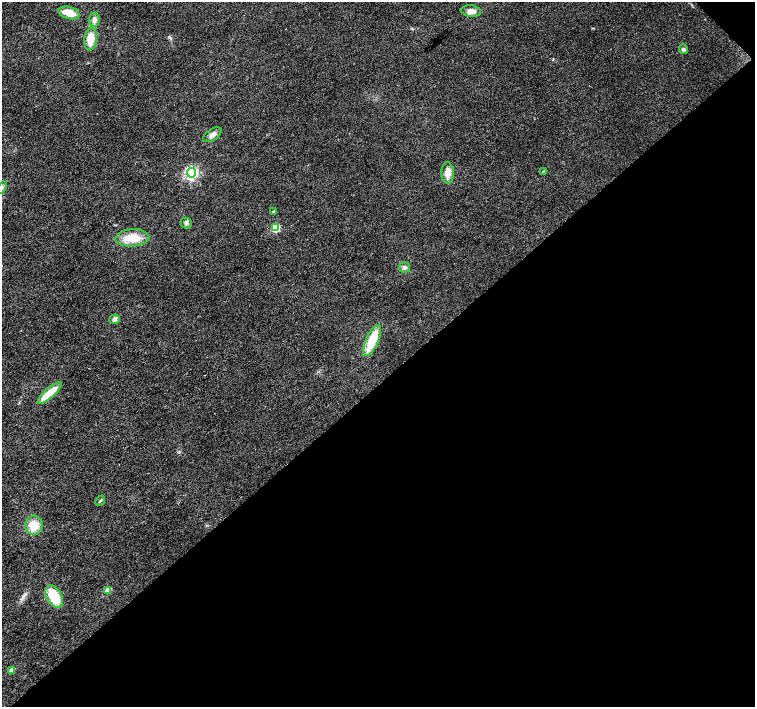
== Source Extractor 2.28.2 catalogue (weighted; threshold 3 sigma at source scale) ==
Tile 12 of 4 x 4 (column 4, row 3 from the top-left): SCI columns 4522-6026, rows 1628-3036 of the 6026 x 6005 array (HDU 1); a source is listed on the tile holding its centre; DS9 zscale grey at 2 x 2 block average (1 PNG px = mean of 2 x 2 image px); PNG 757 x 709 px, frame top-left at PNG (2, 2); each listed source drawn as its Kron ellipse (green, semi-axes under 4 px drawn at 4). Shown black and unused: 46% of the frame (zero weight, under 2 of 3 exposures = <1% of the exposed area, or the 3 px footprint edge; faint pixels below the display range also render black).
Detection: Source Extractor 2.28.2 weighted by HDU 2 'WHT'; one run over the whole footprint, this tile lists its part. Background 0.0208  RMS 0.0065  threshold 0.0292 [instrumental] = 3 sigma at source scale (4.5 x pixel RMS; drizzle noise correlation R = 1.50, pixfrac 1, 0.0396/0.0396 arcsec/px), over >= 5 px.
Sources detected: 23; all 23 listed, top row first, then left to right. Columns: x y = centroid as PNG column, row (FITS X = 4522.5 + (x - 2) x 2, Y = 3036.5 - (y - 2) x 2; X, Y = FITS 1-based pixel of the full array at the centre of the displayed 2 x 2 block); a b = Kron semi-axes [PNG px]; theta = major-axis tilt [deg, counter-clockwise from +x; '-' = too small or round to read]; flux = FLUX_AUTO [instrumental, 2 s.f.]
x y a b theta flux
471 11 10 5 -6 10
69 13 10 6 -17 23
94 20 7 5 83 6.4
91 39 11 6 82 26
684 49 5 4 - 2.6
212 135 10 5 34 7.3
543 171 3 2 - 1
191 173 5 4 - 320
448 173 10 6 -89 15
2 188 7 3 55 3.5
273 212 3 2 - 2.2
186 223 5 5 - 4
276 228 3 3 - 77
132 238 17 8 3 32
404 267 5 5 - 4.3
115 319 5 5 - 4.7
372 341 17 6 66 49
50 393 15 5 42 35
100 501 5 2 - 2.3
34 525 10 8 82 26
108 590 3 3 - 31
54 596 12 7 -61 47
12 670 3 3 - 12
Isophote crosses this tile's border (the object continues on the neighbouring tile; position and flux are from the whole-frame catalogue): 1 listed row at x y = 2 188